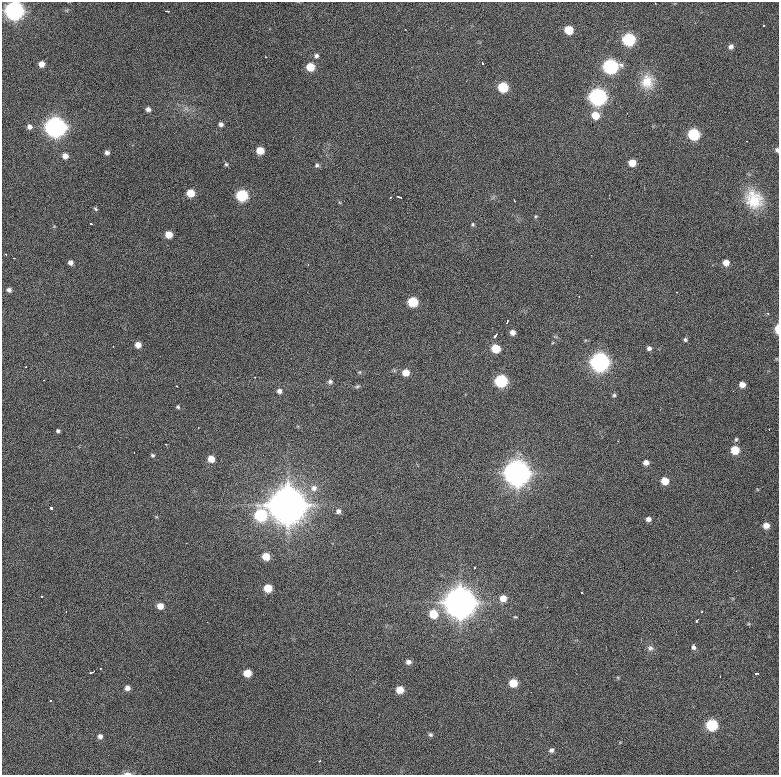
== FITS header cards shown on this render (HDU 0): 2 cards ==
NAXIS1  =                  777 / length of data axis 1
NAXIS2  =                  773 / length of data axis 2

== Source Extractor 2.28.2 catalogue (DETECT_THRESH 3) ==
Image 777 x 773 px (HDU 0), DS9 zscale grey, 1 PNG px = 1 image px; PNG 781 x 777 px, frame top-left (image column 1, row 773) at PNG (2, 2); no overlay
Background 953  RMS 25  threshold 74.8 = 3 sigma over >= 5 px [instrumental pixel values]
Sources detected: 122; all 122 listed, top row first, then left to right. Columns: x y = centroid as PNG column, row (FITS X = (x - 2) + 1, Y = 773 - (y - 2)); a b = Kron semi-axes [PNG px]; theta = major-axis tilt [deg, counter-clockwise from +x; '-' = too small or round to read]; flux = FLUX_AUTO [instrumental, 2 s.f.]
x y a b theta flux
655 3 2 2 - 9.5e+02
14 10 8 7 - 8.8e+05
167 11 4 2 - 3.1e+03
763 26 3 3 - 2.0e+03
405 29 3 2 - 2.7e+03
569 30 6 6 - 4.1e+04
629 39 7 7 - 1.8e+05
731 46 6 6 - 6.2e+03
316 56 5 5 - 4.1e+03
265 57 3 2 - 2.0e+03
482 63 3 3 - 4.9e+03
42 64 5 5 - 1.2e+04
310 67 6 6 - 3.5e+04
610 67 8 7 - 3.6e+05
647 82 20 17 82 3.6e+04
503 87 6 6 - 7.7e+04
597 97 8 7 - 6.3e+05
148 109 5 5 - 5.7e+03
627 113 2 2 - 1.0e+03
595 115 7 7 - 2.9e+04
221 124 5 5 - 5.2e+03
29 127 6 6 - 6.1e+03
55 127 8 8 - 1.1e+06
693 134 7 6 - 1.3e+05
746 141 2 2 - 9.8e+02
260 150 6 5 - 2.7e+04
777 150 5 5 - 4.1e+03
107 152 5 5 - 5.3e+03
65 156 6 6 - 1.0e+04
632 163 6 5 - 2.2e+04
226 164 5 5 - 2.5e+03
317 165 6 5 - 3.6e+03
190 193 6 5 - 3.2e+04
242 195 7 6 - 1.3e+05
391 197 3 2 - 1.1e+03
400 197 5 3 - 7.5e+03
754 199 26 22 -57 5.8e+04
514 200 3 2 - 1.9e+03
95 209 6 4 -42 2.5e+03
536 216 5 4 - 1.9e+03
91 224 3 2 - 3.2e+03
473 224 5 5 - 2.3e+03
169 235 6 5 - 2.2e+04
6 254 3 2 - 2.4e+03
591 255 2 2 - 9.8e+02
13 258 3 2 - 3.3e+03
70 262 5 4 - 6.3e+03
726 263 6 5 - 1.4e+04
9 290 5 5 - 4.8e+03
676 292 3 2 - 2.5e+03
579 296 3 2 - 2.7e+03
413 302 6 6 - 7.2e+04
768 313 4 4 - 1.6e+03
507 322 4 2 - 3.0e+03
777 329 8 4 89 1.8e+04
512 332 5 5 - 8.2e+03
495 335 5 3 - 6.0e+03
685 339 5 5 - 3.1e+03
138 345 5 5 - 1.2e+04
113 346 2 2 - 9.4e+02
496 348 6 6 - 4.5e+04
649 348 5 5 - 5.1e+03
600 362 8 8 - 8.7e+05
405 372 6 6 - 2.1e+04
255 377 2 2 - 9.9e+02
44 380 2 2 - 9.9e+02
330 381 7 6 - 4.1e+03
501 381 7 7 - 1.8e+05
742 384 5 5 - 1.2e+04
176 386 2 2 - 1.0e+03
357 386 7 5 31 3.0e+03
279 391 6 6 - 6.2e+03
733 391 2 2 - 6.9e+02
614 395 5 5 - 2.6e+03
178 407 5 4 - 2.6e+03
769 429 2 2 - 1.1e+03
58 431 4 3 - 2.9e+03
736 439 6 4 73 2.6e+03
618 441 2 2 - 1.1e+03
166 444 3 2 - 1.0e+03
735 450 6 6 - 4.0e+04
134 453 3 2 - 2.7e+03
152 455 6 5 - 2.8e+03
211 459 6 6 - 1.7e+04
646 462 6 5 - 8.3e+03
517 473 10 9 - 2.2e+06
665 481 6 5 - 2.7e+04
314 488 10 9 - 1.2e+04
287 505 14 13 - 4.7e+06
51 508 3 3 - 9.7e+03
338 511 7 6 - 6.2e+03
260 515 8 8 - 1.6e+05
648 519 6 5 - 6.3e+03
766 526 6 6 - 1.3e+04
266 556 6 6 - 2.8e+04
474 567 3 3 - 2.9e+03
268 588 6 6 - 3.4e+04
582 592 3 3 - 4.8e+03
503 598 7 6 - 1.6e+04
460 603 12 11 - 3.2e+06
160 606 6 5 - 1.5e+04
547 607 2 2 - 2.2e+03
701 612 3 3 - 3.2e+03
433 614 8 8 - 3.8e+04
515 617 6 3 -8 1.6e+03
697 620 4 3 - 4.9e+03
693 647 6 5 - 4.8e+03
650 648 8 8 - 6.2e+03
408 662 6 5 - 6.7e+03
92 672 4 2 - 2.5e+03
247 673 6 6 - 2.7e+04
756 673 3 3 - 5.4e+03
513 683 6 6 - 3.4e+04
127 688 5 5 - 8.1e+03
400 690 6 6 - 2.4e+04
50 701 3 2 - 1.8e+03
712 725 7 6 - 1.3e+05
430 734 6 5 - 3.3e+03
100 736 6 6 - 6.1e+03
551 750 6 5 - 4.6e+03
319 761 3 2 - 1.4e+03
127 773 9 3 -2 6.4e+03
At the frame edge (FLAGS 8, measured only in part): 5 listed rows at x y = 655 3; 14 10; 777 150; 777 329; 127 773